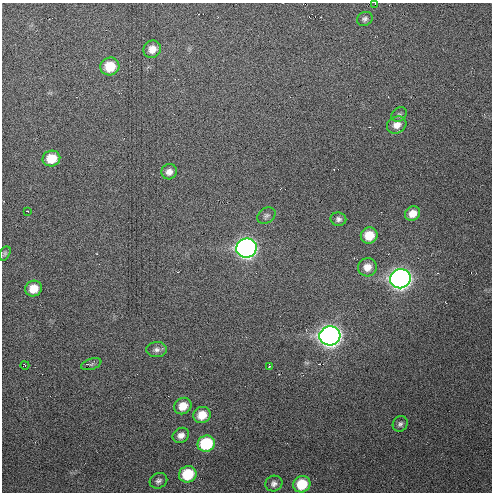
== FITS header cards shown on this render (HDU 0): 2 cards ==
NAXIS1  =                  490 / Axis length
NAXIS2  =                  490 / Axis length

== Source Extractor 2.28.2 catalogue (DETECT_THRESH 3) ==
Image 490 x 490 px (HDU 0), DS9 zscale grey, 1 PNG px = 1 image px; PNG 494 x 494 px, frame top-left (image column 1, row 490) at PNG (2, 3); each listed source drawn as its Kron ellipse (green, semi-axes under 4 px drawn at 4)
Background 8.13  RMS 1.3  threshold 3.94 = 3 sigma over >= 5 px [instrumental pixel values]
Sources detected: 32; all 32 listed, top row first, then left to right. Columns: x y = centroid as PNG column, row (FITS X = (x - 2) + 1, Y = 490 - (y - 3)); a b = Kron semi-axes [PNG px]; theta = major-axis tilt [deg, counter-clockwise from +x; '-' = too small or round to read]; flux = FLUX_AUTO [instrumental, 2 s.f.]
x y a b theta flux
375 4 2 2 - 44
365 19 8 6 27 240
152 49 9 8 - 900
110 66 9 9 - 2300
399 114 8 6 35 220
397 125 10 8 27 810
51 158 9 8 - 1900
169 172 8 7 - 520
27 211 3 2 - 56
412 214 8 7 - 880
266 216 10 7 33 260
338 219 8 6 -11 280
369 235 8 8 - 1800
246 248 10 9 - 49000
5 253 7 5 59 160
367 267 9 9 - 810
400 279 10 9 - 60000
33 289 8 7 - 1300
330 336 10 9 - 66000
157 350 10 7 0 410
91 364 10 5 17 210
25 365 4 3 - 69
269 366 4 4 - 78
183 406 9 8 - 1200
202 415 9 8 - 1400
400 424 8 7 - 260
181 435 8 7 - 520
206 444 9 8 - 5400
188 474 9 8 - 3300
158 481 9 7 29 290
274 484 9 7 22 360
302 484 9 8 - 2700
At the frame edge (FLAGS 8, measured only in part): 1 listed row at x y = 375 4